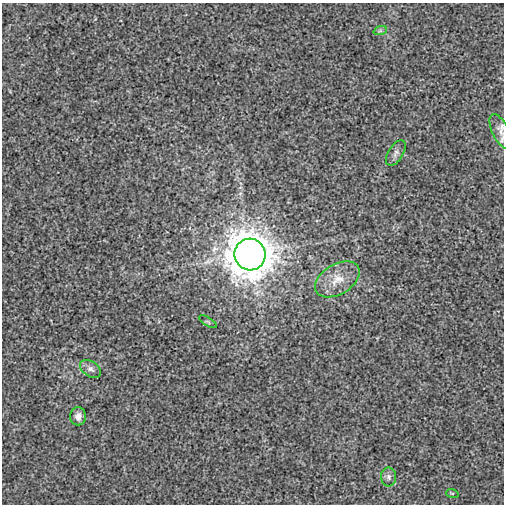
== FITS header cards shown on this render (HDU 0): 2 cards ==
NAXIS1  =                  502
NAXIS2  =                  502

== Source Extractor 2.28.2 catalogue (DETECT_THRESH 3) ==
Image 502 x 502 px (HDU 0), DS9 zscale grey, 1 PNG px = 1 image px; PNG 506 x 506 px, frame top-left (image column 1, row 502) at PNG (2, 3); each listed source drawn as its Kron ellipse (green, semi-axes under 4 px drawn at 4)
Background -6.02e-05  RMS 0.0028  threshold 0.00854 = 3 sigma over >= 5 px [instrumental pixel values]
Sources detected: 10; all 10 listed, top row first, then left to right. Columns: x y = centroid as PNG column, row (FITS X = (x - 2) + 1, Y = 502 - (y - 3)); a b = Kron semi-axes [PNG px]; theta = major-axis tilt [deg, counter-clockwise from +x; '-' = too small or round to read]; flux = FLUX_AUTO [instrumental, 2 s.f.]
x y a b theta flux
380 31 7 4 19 0.34
501 131 19 8 -64 1.4
396 153 14 7 58 0.83
250 254 16 15 - 490
337 279 24 15 31 3.6
208 322 10 3 -33 0.3
90 369 11 7 -32 0.92
78 416 9 8 - 1.2
389 477 9 7 -89 0.68
452 493 6 4 -18 0.24
At the frame edge (FLAGS 8, measured only in part): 1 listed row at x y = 501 131